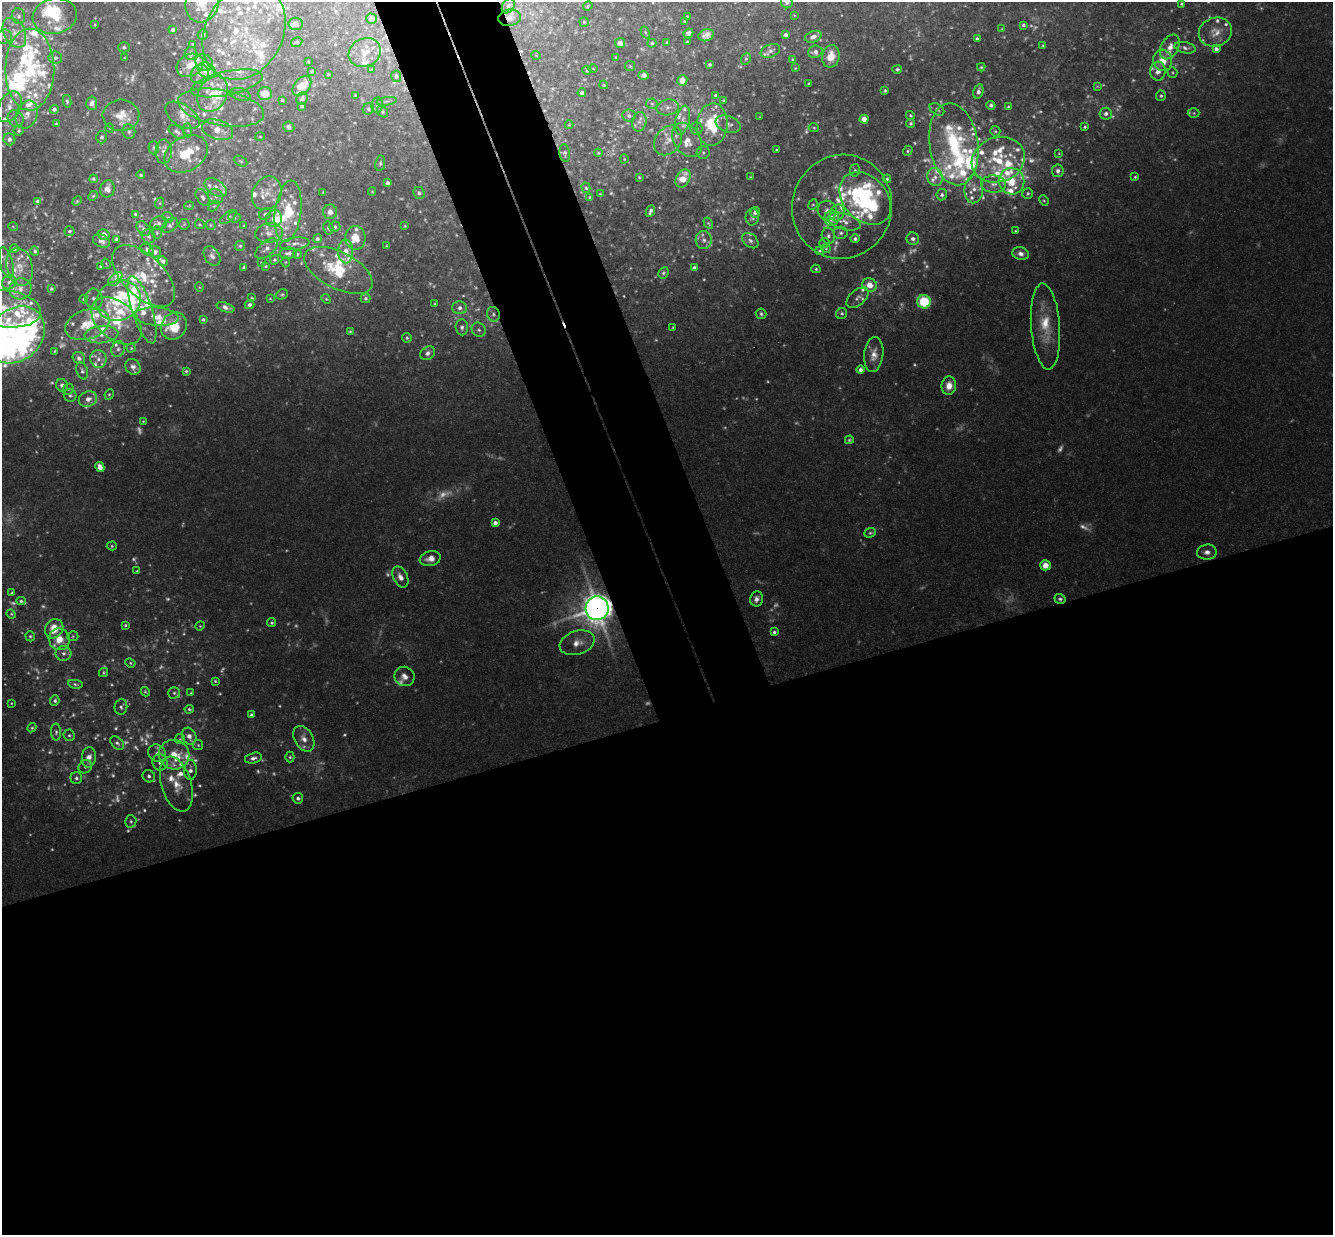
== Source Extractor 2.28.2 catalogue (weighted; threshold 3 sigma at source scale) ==
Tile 15 of 4 x 4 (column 3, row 4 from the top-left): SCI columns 2722-4052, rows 292-1524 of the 5439 x 5389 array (HDU 1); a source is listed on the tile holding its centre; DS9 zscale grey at full resolution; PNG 1335 x 1237 px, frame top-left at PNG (2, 2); each listed source drawn as its Kron ellipse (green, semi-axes under 4 px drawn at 4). Shown black and unused: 47% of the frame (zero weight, under 3 of 4 exposures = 6% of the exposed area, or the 3 px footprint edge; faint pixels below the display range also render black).
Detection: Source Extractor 2.28.2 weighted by HDU 2 'WHT'; one run over the whole footprint, this tile lists its part. Background 0.0454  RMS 0.0027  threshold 0.0124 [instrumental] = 3 sigma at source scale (4.5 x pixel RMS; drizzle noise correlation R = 1.50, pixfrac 1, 0.05/0.05 arcsec/px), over >= 5 px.
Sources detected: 704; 166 too faint to see at this stretch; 2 inside a brighter object's white glare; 3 cosmic-ray / hot-pixel residue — neither listed nor drawn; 154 inside a brighter listed object's ellipse — not listed separately; the other 379 listed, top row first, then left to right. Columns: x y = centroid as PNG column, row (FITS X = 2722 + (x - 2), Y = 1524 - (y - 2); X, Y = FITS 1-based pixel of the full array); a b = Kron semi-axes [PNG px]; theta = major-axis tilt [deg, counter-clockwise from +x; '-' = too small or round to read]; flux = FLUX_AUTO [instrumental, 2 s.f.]
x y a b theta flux
787 2 6 6 - 0.86
202 3 20 16 74 7.6
1181 4 3 3 - 0.34
508 6 8 6 57 0.73
588 6 5 4 - 0.34
794 15 4 2 - 0.19
18 16 8 6 -78 0.99
55 16 22 17 11 9.9
687 16 4 3 - 0.26
510 18 11 8 8 1.5
371 19 5 5 - 2.2
684 21 3 3 - 0.34
584 22 5 5 - 0.38
296 24 7 6 - 1.5
95 25 3 2 - 0.28
1023 25 4 3 - 0.65
1002 29 3 2 - 0.21
173 30 4 3 - 0.98
244 32 49 38 61 36
645 32 6 4 -60 0.37
1215 32 17 14 20 3.5
14 33 16 10 -62 3.8
688 33 5 4 - 1.1
203 34 5 5 - 1
706 35 8 6 20 1.6
786 35 4 4 - 0.9
4 36 8 7 - 1.3
813 37 8 5 19 2
977 39 4 3 - 0.62
297 42 6 5 - 0.63
667 42 4 3 - 0.25
687 42 3 3 - 0.32
620 43 5 5 - 1.6
652 43 4 4 - 0.53
193 44 4 3 - 0.24
1043 45 4 3 - 0.27
124 47 6 5 - 0.56
1170 47 13 8 62 2.4
1185 48 11 5 -12 0.96
1216 49 4 4 - 1.2
770 51 10 6 23 0.96
815 52 7 6 - 1.5
191 53 6 6 - 0.91
365 53 16 14 28 3.4
536 55 5 3 - 0.21
831 56 11 8 78 4.5
616 57 4 3 - 0.24
55 58 6 6 - 0.93
124 58 3 2 - 0.23
746 59 6 4 68 0.46
792 59 3 2 - 0.28
1163 60 11 9 -82 3.9
308 62 3 2 - 0.25
204 63 9 7 -37 1.8
709 64 3 3 - 0.53
190 65 14 11 27 4.9
630 66 5 4 - 0.37
981 67 4 4 - 0.4
795 68 4 4 - 0.26
593 69 5 3 - 0.24
897 69 5 4 - 0.53
30 70 41 24 90 25
207 70 9 7 -31 5.6
371 70 3 2 - 0.22
587 70 4 4 - 0.4
312 71 3 3 - 0.25
1158 71 9 7 82 2.2
1172 73 5 5 - 0.38
200 74 10 9 - 2.1
328 74 3 2 - 0.28
644 75 5 4 - 1.4
396 76 5 5 - 0.68
682 80 5 5 - 2.4
227 83 36 12 12 7.8
809 84 3 3 - 0.44
604 85 4 3 - 0.36
302 86 11 7 49 6.5
1097 86 4 4 - 0.3
885 90 4 3 - 0.39
978 92 7 5 74 1.3
582 93 4 4 - 1.1
213 94 19 14 60 11
240 94 10 6 -18 1
265 94 7 6 - 5.3
355 95 3 3 - 0.22
715 95 3 3 - 0.41
1161 96 5 5 - 0.56
302 99 6 5 - 1.3
282 100 3 3 - 0.36
67 101 6 4 -78 0.53
387 101 10 3 9 0.68
724 101 3 3 - 0.35
92 103 7 5 -86 1.4
652 104 6 5 - 0.65
377 105 8 5 81 0.89
991 105 4 3 - 0.87
302 106 4 3 - 0.73
9 107 16 11 62 3.5
668 107 11 8 10 1.5
1008 107 4 4 - 0.39
221 108 44 17 -10 8.4
54 109 4 4 - 0.93
368 109 6 5 - 0.57
937 109 8 5 -32 0.8
382 111 6 5 - 0.49
1194 113 6 5 - 0.44
1106 114 6 6 - 1.2
27 115 14 10 67 2.9
121 115 18 15 4 4.7
182 115 19 11 -32 2.7
910 115 4 3 - 0.37
629 116 7 6 - 0.92
760 117 3 2 - 0.15
16 119 9 7 -53 1.3
864 119 4 4 - 4.3
683 120 15 7 77 1.9
639 122 10 7 78 1.3
910 123 4 4 - 0.47
56 124 3 3 - 0.28
712 124 21 15 85 14
728 124 13 8 -20 1.6
569 125 4 3 - 0.24
289 127 6 5 - 0.98
814 127 5 4 - 0.37
1085 127 3 3 - 0.39
110 128 4 3 - 0.2
696 129 6 6 - 0.66
19 130 5 5 - 0.47
188 130 7 4 -89 0.47
218 130 16 9 -18 3.4
995 131 5 5 - 0.41
129 132 7 6 - 0.67
177 132 9 5 -33 0.96
101 137 6 5 - 0.77
260 137 5 3 - 0.27
9 139 6 6 - 1.2
668 140 16 12 53 3.7
687 140 19 13 -57 4.3
954 144 41 24 -81 24
154 148 7 5 -89 0.58
776 150 3 2 - 0.28
908 151 5 4 - 0.45
164 152 12 8 89 1.9
565 153 9 5 -83 0.68
598 153 4 3 - 0.28
703 153 6 6 - 0.64
1059 153 3 3 - 0.21
186 154 23 17 31 11
624 159 4 4 - 0.29
998 160 27 22 19 14
241 161 7 4 -27 0.49
380 163 8 5 83 0.53
855 170 6 5 - 0.56
1058 171 6 5 - 1.2
141 175 4 4 - 0.43
639 177 3 3 - 0.31
750 177 4 3 - 0.26
935 177 9 7 -66 1.6
1135 177 4 3 - 0.41
683 178 10 7 61 6.5
93 179 4 4 - 0.51
887 179 4 3 - 0.42
1012 181 13 13 - 5.6
388 183 4 4 - 0.99
993 184 12 8 -2 2.1
216 187 12 7 -34 2.5
586 188 5 4 - 0.52
107 189 9 7 75 1.7
974 189 14 9 86 2.9
323 192 3 2 - 0.2
372 192 4 4 - 0.3
267 193 17 14 64 4.1
419 193 6 5 - 0.67
1028 193 5 5 - 0.46
600 194 3 3 - 0.27
942 195 5 5 - 0.74
93 196 5 4 - 0.39
215 196 8 7 - 1.1
203 197 9 5 -57 0.93
589 197 4 3 - 0.29
865 198 30 21 -47 35
1044 200 5 4 - 0.35
37 201 3 3 - 0.43
77 201 5 4 - 0.32
160 203 6 4 71 0.41
813 205 5 4 - 0.37
189 206 5 3 - 0.24
214 206 6 4 44 0.39
842 207 52 50 73 22
288 211 31 13 83 11
650 211 6 4 66 0.9
827 211 10 9 - 1.6
330 212 7 7 - 1.8
755 212 5 5 - 1.6
837 213 8 7 - 2.1
135 214 4 4 - 0.39
265 214 6 5 - 0.67
168 217 6 5 - 0.46
228 217 10 4 38 0.63
234 217 6 5 - 0.5
752 217 8 6 87 1.1
831 218 8 7 - 2.6
274 219 8 8 - 2.1
844 222 17 8 -15 2.3
159 223 8 6 20 0.99
708 223 6 4 -60 0.4
184 224 5 5 - 0.35
200 224 5 4 - 0.37
170 225 9 6 40 0.78
211 225 5 5 - 0.38
244 226 4 3 - 0.26
405 226 4 3 - 0.27
13 227 5 3 - 0.22
335 227 5 5 - 0.67
328 228 6 5 - 0.67
143 229 8 6 -52 0.92
69 231 5 5 - 0.47
1015 231 3 3 - 0.29
157 233 6 5 - 0.4
269 233 14 10 7 2.3
841 233 7 6 - 0.74
104 234 6 5 - 1.8
149 236 7 6 - 0.78
828 236 8 6 -78 0.96
355 238 12 10 89 5.1
116 239 4 4 - 0.56
317 239 4 4 - 0.71
855 239 4 4 - 0.77
913 239 6 6 - 1.2
704 240 9 8 - 1.4
101 241 9 6 -26 1.3
750 241 9 6 -40 0.98
824 243 5 4 - 0.38
295 244 15 6 8 1.3
240 246 5 5 - 0.51
387 246 3 2 - 0.32
14 249 4 4 - 0.78
267 249 13 7 40 1.6
826 249 4 4 - 0.33
147 250 7 5 -31 1
35 251 5 4 - 0.5
346 251 12 7 -89 3.1
820 251 4 3 - 0.39
155 252 6 5 - 0.99
288 253 8 5 7 1.1
297 254 4 4 - 0.45
1021 254 8 6 -16 1.4
212 256 10 7 -57 1.1
274 260 5 4 - 0.48
163 261 5 4 - 0.85
261 262 2 2 - 0.17
285 262 5 3 - 0.26
6 263 16 6 -75 1.8
106 264 5 3 - 0.28
101 266 3 3 - 0.33
266 266 3 2 - 0.28
20 267 19 13 -77 4.7
244 267 3 3 - 0.48
694 268 4 4 - 1
816 269 4 4 - 0.41
338 270 37 18 -27 13
663 273 6 5 - 0.55
143 276 39 20 -44 13
115 279 8 5 40 0.99
9 282 7 6 - 1.3
870 285 7 6 - 3.4
199 287 5 3 - 0.24
20 289 11 10 - 2.5
51 289 3 3 - 0.35
282 294 6 5 - 0.46
252 298 3 3 - 0.31
270 298 3 3 - 0.22
365 298 5 5 - 0.65
857 298 13 7 40 1.3
84 299 4 3 - 0.38
94 299 10 8 -76 1.5
326 299 5 4 - 0.37
118 301 23 20 26 16
924 302 7 6 - 13
435 304 3 3 - 0.33
249 305 5 4 - 0.81
225 307 9 4 -19 1.2
460 308 7 6 - 1.3
5 309 37 18 -7 14
142 310 35 10 -72 8
842 313 6 5 - 0.58
493 314 7 6 - 1.1
761 314 5 5 - 0.66
157 317 22 9 -4 5.1
203 320 4 3 - 0.5
116 321 29 18 -41 13
87 324 23 14 18 7.8
174 326 14 12 52 9.5
1045 326 43 14 -86 9.7
462 327 8 6 -87 1
673 328 3 2 - 0.28
479 330 7 6 - 0.87
350 331 3 3 - 0.32
101 334 17 8 6 3
16 335 31 25 45 37
407 338 5 4 - 0.48
131 348 4 4 - 0.3
118 349 8 6 63 1
55 351 3 3 - 0.27
428 353 8 6 36 1.2
874 355 17 9 83 3
79 358 6 5 - 1
98 359 9 8 - 1.5
133 367 8 7 - 1.3
860 370 4 4 - 1.1
82 371 9 5 -71 0.75
186 371 3 3 - 0.42
62 385 6 6 - 1.2
949 386 9 7 81 3.1
68 389 6 5 - 0.44
109 394 5 4 - 0.4
70 395 6 6 - 0.73
88 399 9 7 23 2.1
143 421 3 2 - 0.22
849 440 4 4 - 0.44
100 467 5 4 - 3.2
495 523 4 4 - 1.3
870 533 6 4 23 0.53
112 546 5 4 - 0.41
1207 552 10 7 5 1.7
430 559 10 7 11 2.2
1045 565 5 5 - 3.5
137 571 4 4 - 0.29
400 577 11 7 -63 2
12 593 4 3 - 0.58
756 599 7 6 - 1.4
1060 599 5 5 - 0.65
21 601 4 4 - 0.6
597 608 12 11 - 400
11 614 5 4 - 0.35
272 623 4 4 - 0.46
125 625 3 3 - 0.4
200 626 5 4 - 0.32
54 629 10 8 53 6
774 632 4 4 - 0.6
30 636 5 4 - 0.51
73 636 5 5 - 0.43
59 639 11 10 - 4
577 643 18 11 18 3.6
63 653 8 7 - 1.2
130 663 5 4 - 0.38
103 673 5 4 - 0.36
404 676 10 9 - 1.8
215 681 3 3 - 0.33
75 684 7 4 -9 0.56
145 692 5 3 - 0.42
174 693 6 5 - 0.52
191 693 4 4 - 0.31
55 700 5 4 - 0.65
11 703 3 2 - 0.24
121 707 8 6 83 0.72
189 709 4 3 - 0.46
251 715 4 4 - 0.76
32 728 5 4 - 0.38
56 732 8 5 -89 0.75
69 735 6 5 - 0.54
189 736 9 7 -65 1.8
180 739 5 5 - 0.37
304 739 14 9 -60 2.9
117 743 8 5 -41 0.79
198 745 5 5 - 0.41
157 753 9 8 - 1.5
174 755 15 14 - 7.8
89 757 10 7 85 2.3
290 757 5 4 - 0.45
253 758 8 5 15 1.1
160 762 8 7 - 1.5
85 767 7 6 - 0.79
190 770 10 6 89 1.4
149 776 6 6 - 0.85
76 778 6 6 - 0.81
176 784 28 15 -73 6.7
298 798 5 5 - 0.87
131 821 6 5 - 0.59
Overlapping masked pixels (flux is a lower limit): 6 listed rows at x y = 510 18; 186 154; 924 302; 493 314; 1060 599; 597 608
Isophote crosses this tile's border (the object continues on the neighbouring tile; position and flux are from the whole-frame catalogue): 8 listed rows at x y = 787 2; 202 3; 244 32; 4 36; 30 70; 6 263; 5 309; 16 335